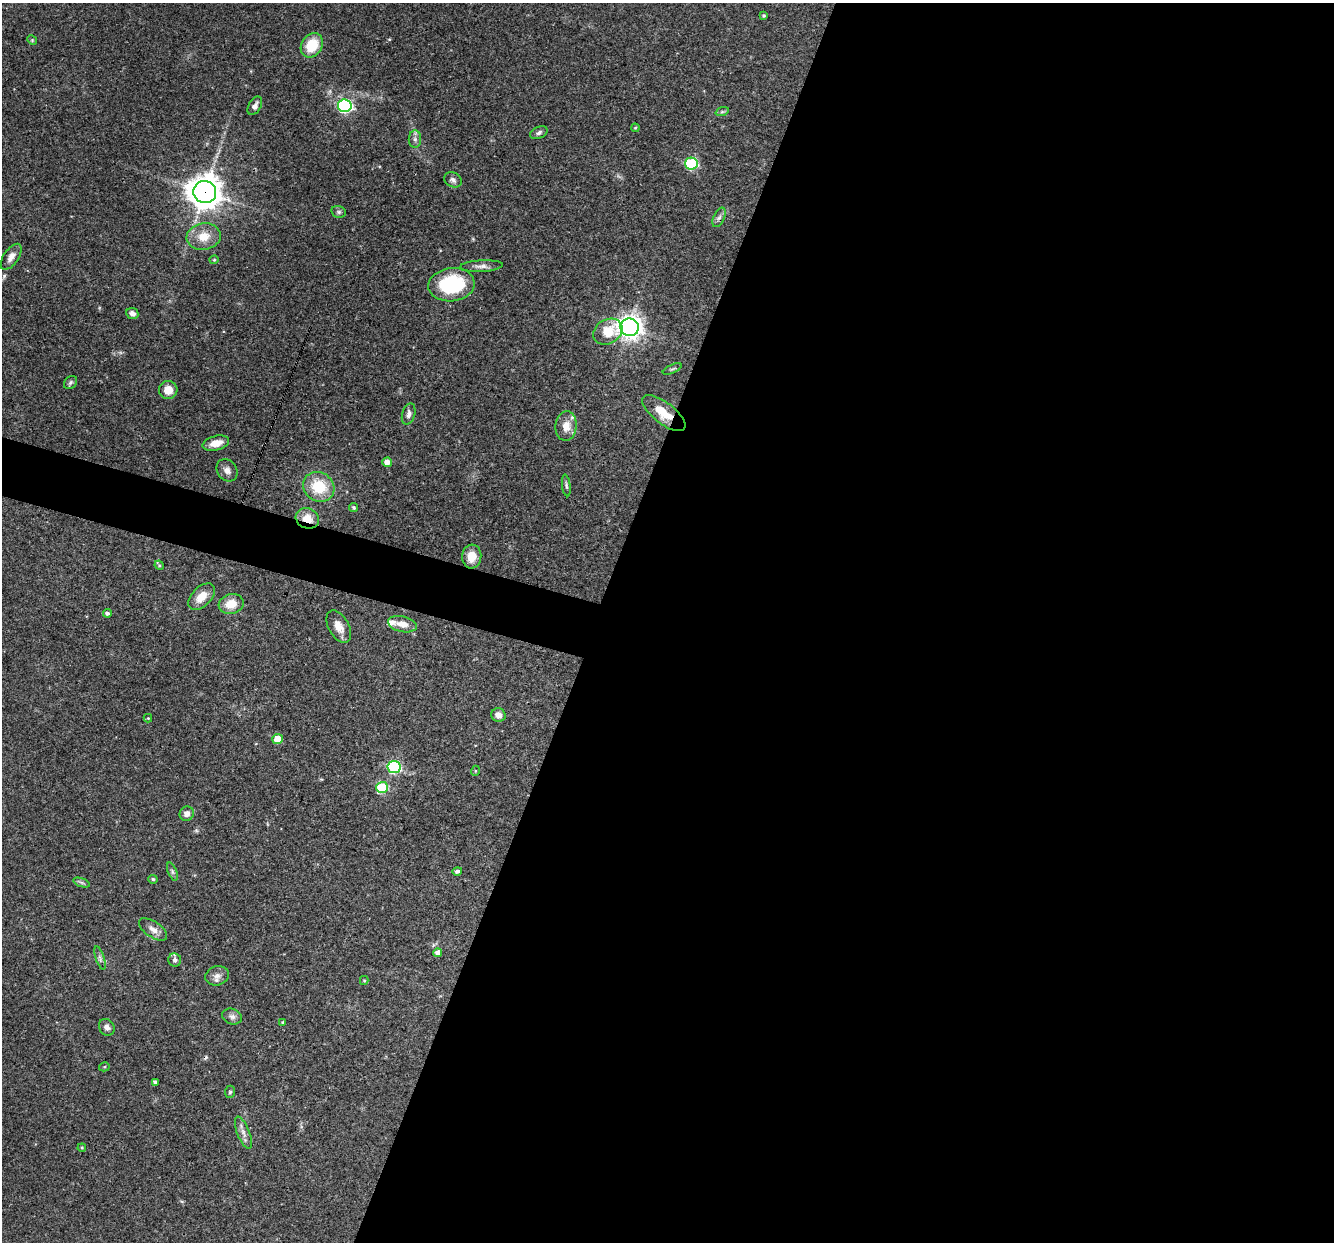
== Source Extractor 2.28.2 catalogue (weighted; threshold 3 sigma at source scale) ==
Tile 12 of 4 x 4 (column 4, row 3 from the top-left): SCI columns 3998-5329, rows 1497-2736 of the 5329 x 5346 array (HDU 1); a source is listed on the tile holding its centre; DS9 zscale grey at full resolution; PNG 1336 x 1244 px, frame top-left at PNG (2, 3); each listed source drawn as its Kron ellipse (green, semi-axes under 4 px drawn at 4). Shown black and unused: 58% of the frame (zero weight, under 3 of 4 exposures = <1% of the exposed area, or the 3 px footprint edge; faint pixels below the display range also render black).
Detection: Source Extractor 2.28.2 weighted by HDU 2 'WHT'; one run over the whole footprint, this tile lists its part. Background 0.0579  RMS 0.0033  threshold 0.0147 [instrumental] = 3 sigma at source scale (4.5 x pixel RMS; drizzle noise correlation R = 1.50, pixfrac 1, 0.05/0.05 arcsec/px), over >= 5 px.
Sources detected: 70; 1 cosmic-ray / hot-pixel residue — neither listed nor drawn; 2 inside a brighter listed object's ellipse — not listed separately; the other 67 listed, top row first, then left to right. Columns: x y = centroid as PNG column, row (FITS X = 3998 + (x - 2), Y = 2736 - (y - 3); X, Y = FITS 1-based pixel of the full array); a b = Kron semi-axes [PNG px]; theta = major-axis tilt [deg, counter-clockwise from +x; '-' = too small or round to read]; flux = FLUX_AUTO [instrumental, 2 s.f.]
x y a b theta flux
764 16 3 3 - 0.45
32 40 5 4 - 0.36
312 45 13 10 56 9.1
255 106 10 6 60 1.5
345 106 7 6 - 56
722 112 7 4 18 0.57
635 128 4 4 - 0.37
539 133 9 6 22 0.91
415 139 9 6 -90 1.2
691 164 6 6 - 33
453 180 9 7 -30 1.1
205 192 11 11 - 540
339 212 7 5 -15 0.66
719 217 10 5 64 1.2
204 237 17 13 9 5.5
11 257 15 7 56 2.2
214 260 4 4 - 0.34
481 266 21 6 3 1.9
451 285 23 16 7 27
132 314 6 5 - 1.2
630 327 9 8 - 260
608 332 15 12 31 7.5
672 369 10 3 25 0.47
70 382 7 5 46 0.76
168 390 9 9 - 4
664 413 26 10 -38 6.6
409 414 11 6 73 1.4
566 426 14 10 83 3.8
216 443 13 7 14 3.8
387 462 5 4 - 2.6
227 470 12 10 -53 1.9
566 485 11 4 -82 0.7
319 487 16 14 -32 12
354 508 5 4 - 0.58
307 518 12 10 -23 5
472 556 12 9 84 4.4
159 565 5 4 - 0.37
201 597 16 9 45 4.9
231 604 13 10 14 5.5
107 613 4 4 - 0.78
402 624 15 7 -13 3.4
339 627 17 10 -61 3.5
498 715 7 7 - 2.2
148 718 4 4 - 0.28
277 739 5 5 - 6.3
394 767 6 6 - 42
475 771 5 3 - 0.25
382 787 6 5 - 21
187 814 7 7 - 1.8
172 871 9 4 -69 0.74
457 871 5 4 - 0.88
153 879 5 4 - 0.53
82 882 9 4 -19 0.63
153 929 16 7 -34 2.2
438 953 4 4 - 1.8
100 958 12 4 -72 0.98
175 960 7 6 - 1.1
217 976 12 9 17 1.9
364 980 4 4 - 0.37
232 1017 10 7 -22 1.3
283 1022 4 3 - 0.44
107 1027 9 7 -56 1.5
104 1067 5 4 - 0.43
155 1082 4 3 - 0.72
230 1092 6 5 - 0.57
243 1133 17 6 -69 1.9
82 1148 4 4 - 0.31
Overlapping masked pixels (flux is a lower limit): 3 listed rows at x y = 205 192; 664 413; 307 518